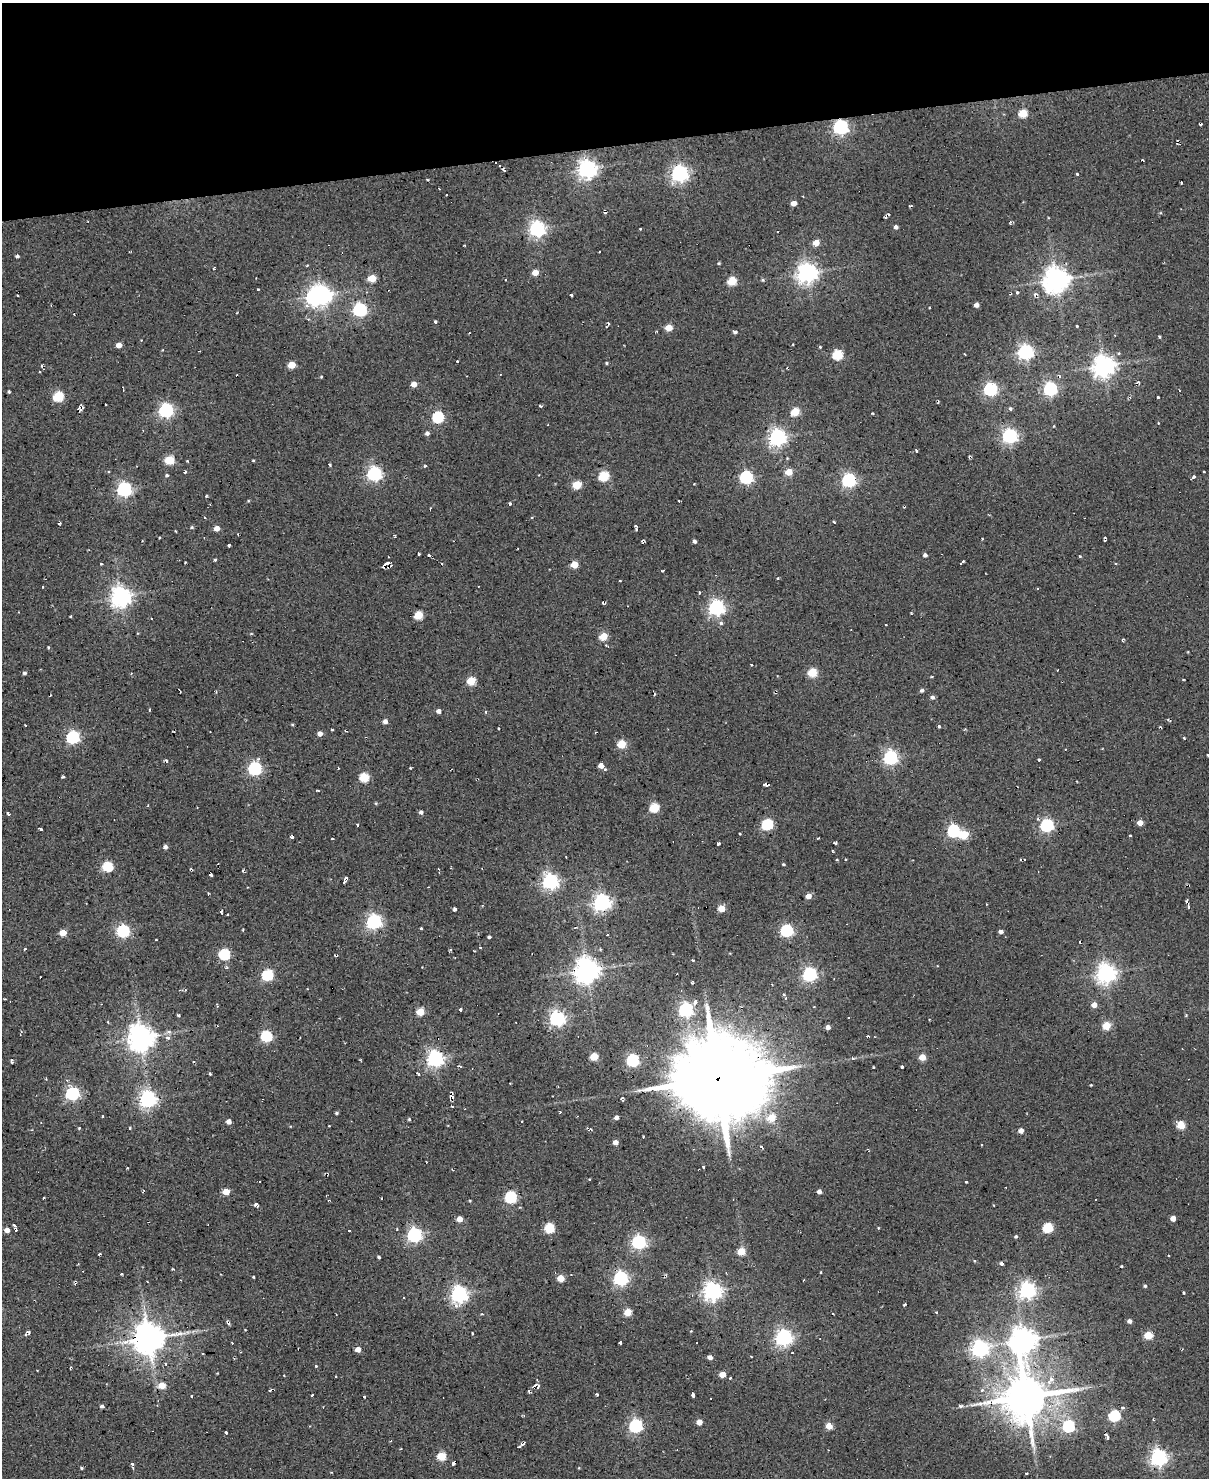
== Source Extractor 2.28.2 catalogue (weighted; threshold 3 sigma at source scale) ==
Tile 3 of 4 x 3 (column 3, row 1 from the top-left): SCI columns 2413-3619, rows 3195-4670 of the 4825 x 4803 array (HDU 1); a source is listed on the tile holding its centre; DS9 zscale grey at full resolution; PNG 1211 x 1480 px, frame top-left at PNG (2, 3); no overlay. Shown black and unused: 10% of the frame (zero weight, under 2 of 3 exposures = <1% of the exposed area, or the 3 px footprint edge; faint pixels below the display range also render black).
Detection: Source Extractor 2.28.2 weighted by HDU 2 'WHT'; one run over the whole footprint, this tile lists its part. Background 0.0779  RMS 0.12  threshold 0.537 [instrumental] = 3 sigma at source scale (4.5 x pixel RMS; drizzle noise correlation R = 1.50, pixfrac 1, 0.05/0.05 arcsec/px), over >= 5 px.
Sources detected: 335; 2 inside a brighter object's white glare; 15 cosmic-ray / hot-pixel residue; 1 long thin detection or spike segment (spike, bleed or trail) — not listed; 2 inside a brighter listed object's ellipse — not listed separately; the other 315 listed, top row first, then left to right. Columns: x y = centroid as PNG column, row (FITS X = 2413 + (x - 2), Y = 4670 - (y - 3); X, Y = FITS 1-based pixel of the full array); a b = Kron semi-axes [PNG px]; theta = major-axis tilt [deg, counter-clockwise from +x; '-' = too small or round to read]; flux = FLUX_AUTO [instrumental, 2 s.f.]
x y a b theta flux
1023 113 5 5 - 380
1201 124 3 3 - 24
840 127 6 6 - 2500
587 169 6 6 - 6100
680 173 6 6 - 4500
1077 174 3 3 - 22
428 180 3 2 - 10
1181 183 2 2 - 12
794 203 4 4 - 110
911 205 3 3 - 15
604 213 4 2 - 17
889 214 4 3 - 17
1010 222 4 2 - 16
896 227 4 4 - 40
537 229 6 6 - 4100
816 243 5 4 - 170
17 256 4 3 - 18
719 263 4 3 - 13
535 272 5 4 - 170
807 273 7 6 - 7300
372 278 5 4 - 310
763 280 5 4 - 14
1056 280 8 7 - 13000
732 281 5 5 - 520
258 289 3 2 - 10
1017 292 4 4 - 12
18 295 3 2 - 12
322 295 7 6 - 6500
571 295 4 3 - 28
976 305 4 4 - 58
360 310 6 5 - 2200
435 322 3 3 - 23
608 323 4 2 - 12
1077 326 3 2 - 11
669 328 5 5 - 180
735 332 5 3 - 27
1159 337 3 3 - 18
119 345 4 4 - 120
820 347 3 3 - 9.4
1026 352 6 6 - 3500
1119 353 4 3 - 17
965 354 3 2 - 11
838 355 5 5 - 730
457 361 3 3 - 16
606 363 4 3 - 12
292 365 5 4 - 280
1104 366 7 7 - 9100
321 377 3 3 - 10
414 384 5 4 - 100
990 389 6 6 - 2100
1050 389 6 6 - 2500
9 392 3 3 - 14
58 396 5 5 - 820
1158 397 3 3 - 27
540 406 4 2 - 14
1010 409 5 5 - 20
166 410 6 6 - 2600
795 412 5 5 - 410
438 417 6 5 - 1200
427 433 5 4 - 36
1010 436 6 6 - 3100
777 437 6 6 - 4800
169 460 6 5 - 370
253 460 4 3 - 9.5
187 461 3 3 - 9.9
329 465 4 2 - 12
425 466 4 3 - 17
185 472 4 3 - 16
789 472 5 5 - 200
1204 472 3 2 - 12
374 474 6 6 - 2900
167 475 4 3 - 17
604 476 5 5 - 740
746 477 6 5 - 2100
1193 477 5 3 - 22
849 480 6 6 - 2600
577 484 5 4 - 440
124 489 6 6 - 3000
679 501 3 2 - 13
510 504 4 4 - 15
532 517 3 3 - 13
59 523 3 3 - 25
192 527 4 4 - 13
216 528 5 4 - 88
636 529 5 4 - 22
238 534 3 2 - 10
142 541 3 2 - 8.3
642 541 3 3 - 21
694 541 4 3 - 31
229 545 3 3 - 18
419 554 3 2 - 12
429 555 3 3 - 18
925 555 5 4 - 30
1080 556 4 3 - 11
215 560 4 3 - 12
962 562 5 2 - 20
101 564 3 2 - 10
386 564 9 3 35 55
574 564 5 5 - 210
663 570 3 2 - 12
620 581 3 3 - 19
42 587 3 3 - 15
121 597 7 7 - 7400
603 603 4 3 - 13
716 607 6 6 - 3700
418 615 5 5 - 430
70 616 3 2 - 14
151 619 3 2 - 10
721 623 6 5 - 23
886 625 3 2 - 15
603 636 5 4 - 350
751 665 3 2 - 17
812 672 5 5 - 470
24 673 4 4 - 21
471 681 5 5 - 430
922 691 5 4 - 25
932 697 5 4 - 34
438 711 4 4 - 53
486 712 4 3 - 11
385 721 4 4 - 55
939 726 3 3 - 22
1161 727 3 2 - 11
332 730 3 3 - 16
320 733 4 4 - 75
73 737 6 5 - 1900
1184 738 4 3 - 10
622 744 5 5 - 410
1207 755 3 2 - 17
890 757 6 6 - 2800
1039 760 3 3 - 12
166 761 4 3 - 19
601 766 5 4 - 75
255 768 6 5 - 2300
605 770 4 4 - 13
63 777 4 3 - 15
364 777 5 5 - 600
766 785 5 3 - 36
318 790 4 2 - 10
654 808 5 5 - 640
421 812 4 4 - 33
8 814 4 2 - 23
1140 823 4 4 - 110
767 824 6 5 - 1100
357 825 3 2 - 14
1047 825 6 5 - 2200
40 829 5 3 - 19
954 831 6 6 - 1700
740 834 3 2 - 13
1130 836 3 2 - 13
292 837 3 3 - 19
835 843 4 3 - 20
718 844 3 3 - 20
165 847 5 4 - 33
832 850 3 2 - 11
566 857 3 2 - 6.9
783 864 3 2 - 14
108 866 5 5 - 790
211 875 4 2 - 24
345 878 5 3 - 19
550 881 6 6 - 4100
344 883 3 2 - 19
808 896 4 4 - 140
602 902 7 6 - 4800
1188 907 4 3 - 15
721 908 5 4 - 220
455 909 4 3 - 27
221 912 5 3 - 13
227 915 3 2 - 11
374 922 6 6 - 3200
421 928 3 3 - 22
123 931 6 5 - 1900
786 931 6 5 - 1600
1001 931 4 4 - 39
63 933 5 4 - 180
489 937 3 3 - 23
156 940 3 2 - 16
480 947 3 2 - 10
25 949 3 2 - 8.5
224 954 5 5 - 1100
692 960 3 2 - 13
587 970 7 7 - 13000
1106 973 7 6 - 6400
810 974 6 6 - 2500
267 975 5 5 - 1200
784 994 5 3 - 13
4 999 3 2 - 11
695 1002 6 4 60 40
1094 1005 5 5 - 76
460 1009 3 2 - 16
686 1010 6 6 - 3000
420 1012 5 5 - 300
179 1015 3 3 - 17
1186 1015 3 3 - 15
557 1018 6 6 - 3700
108 1022 5 2 - 10
1106 1026 5 5 - 310
828 1027 4 4 - 55
266 1036 5 5 - 1100
141 1037 8 8 - 14000
167 1038 7 5 -26 30
594 1057 5 4 - 320
922 1057 4 4 - 180
435 1058 6 6 - 4400
853 1058 5 3 - 16
633 1060 6 5 - 1700
12 1062 6 3 -68 15
459 1066 7 3 -18 14
873 1067 3 2 - 11
902 1067 3 3 - 17
210 1074 3 2 - 27
418 1074 5 3 - 16
718 1079 32 29 -4 110000
67 1080 4 4 - 13
1091 1085 3 3 - 8.5
72 1093 6 6 - 1800
451 1095 6 4 56 39
148 1099 6 6 - 4400
452 1106 3 2 - 9.5
336 1113 5 3 - 16
103 1116 3 2 - 12
616 1117 5 4 - 36
771 1118 6 5 - 260
409 1119 4 4 - 13
229 1122 4 4 - 62
1181 1125 6 5 - 290
329 1126 3 2 - 9.5
79 1128 3 3 - 14
130 1128 3 3 - 14
1021 1130 4 4 - 73
616 1142 5 4 - 67
982 1145 2 2 - 11
761 1146 4 3 - 26
703 1167 3 2 - 12
589 1179 4 2 - 9.1
966 1182 3 2 - 10
819 1191 4 4 - 46
226 1192 5 5 - 160
511 1197 6 5 - 1300
44 1198 3 3 - 32
255 1204 6 3 38 18
993 1205 3 2 - 7.3
1173 1218 4 4 - 93
459 1219 5 4 - 110
14 1225 5 3 - 17
549 1228 5 5 - 700
1048 1228 5 5 - 720
7 1230 4 4 - 93
16 1230 3 3 - 29
349 1230 3 2 - 12
414 1235 6 6 - 2900
1016 1236 4 4 - 16
639 1242 6 5 - 2600
741 1251 5 5 - 270
99 1254 3 2 - 14
1168 1256 3 2 - 17
379 1257 3 3 - 20
974 1261 3 3 - 11
1001 1263 4 3 - 23
1121 1266 3 2 - 8.6
821 1272 3 2 - 18
122 1274 3 2 - 13
560 1278 5 4 - 220
621 1278 6 6 - 2800
1145 1286 4 3 - 17
1027 1290 6 6 - 4300
712 1291 6 6 - 5700
459 1294 6 6 - 4400
404 1298 2 2 - 12
627 1312 5 5 - 200
936 1312 3 3 - 11
833 1314 3 2 - 7.2
1129 1321 4 4 - 42
228 1323 5 3 - 33
472 1333 4 2 - 9.6
25 1334 5 4 - 22
1148 1335 5 5 - 360
783 1337 6 6 - 4500
148 1338 9 9 - 22000
1023 1340 9 8 - 13000
620 1343 4 3 - 31
980 1348 6 6 - 4500
358 1349 5 5 - 70
792 1353 3 2 - 12
710 1357 5 4 - 49
751 1357 3 2 - 9.9
316 1366 3 3 - 13
722 1374 6 5 - 110
1051 1379 7 7 - 50
162 1385 5 4 - 200
534 1385 7 3 37 23
538 1387 7 3 56 21
529 1391 3 3 - 24
596 1394 3 2 - 16
693 1394 6 3 -78 39
312 1395 3 3 - 16
191 1396 3 2 - 17
364 1397 3 2 - 14
1026 1397 14 13 - 42000
102 1406 3 3 - 37
960 1406 5 4 - 25
1114 1416 6 5 - 1100
699 1422 4 4 - 120
636 1426 6 5 - 2300
829 1426 5 4 - 200
1068 1426 6 6 - 1300
226 1433 3 3 - 18
523 1444 4 3 - 17
519 1446 3 3 - 24
441 1456 5 5 - 490
1158 1457 6 6 - 4700
453 1463 3 3 - 46
132 1465 7 3 -75 37
81 1468 4 3 - 14
579 1468 3 3 - 9.6
1026 1473 3 3 - 18
Overlapping masked pixels (flux is a lower limit): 2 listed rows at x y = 840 127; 718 1079
Unlisted compact peaks at least as high as the median listed source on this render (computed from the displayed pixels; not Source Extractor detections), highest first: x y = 253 1277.